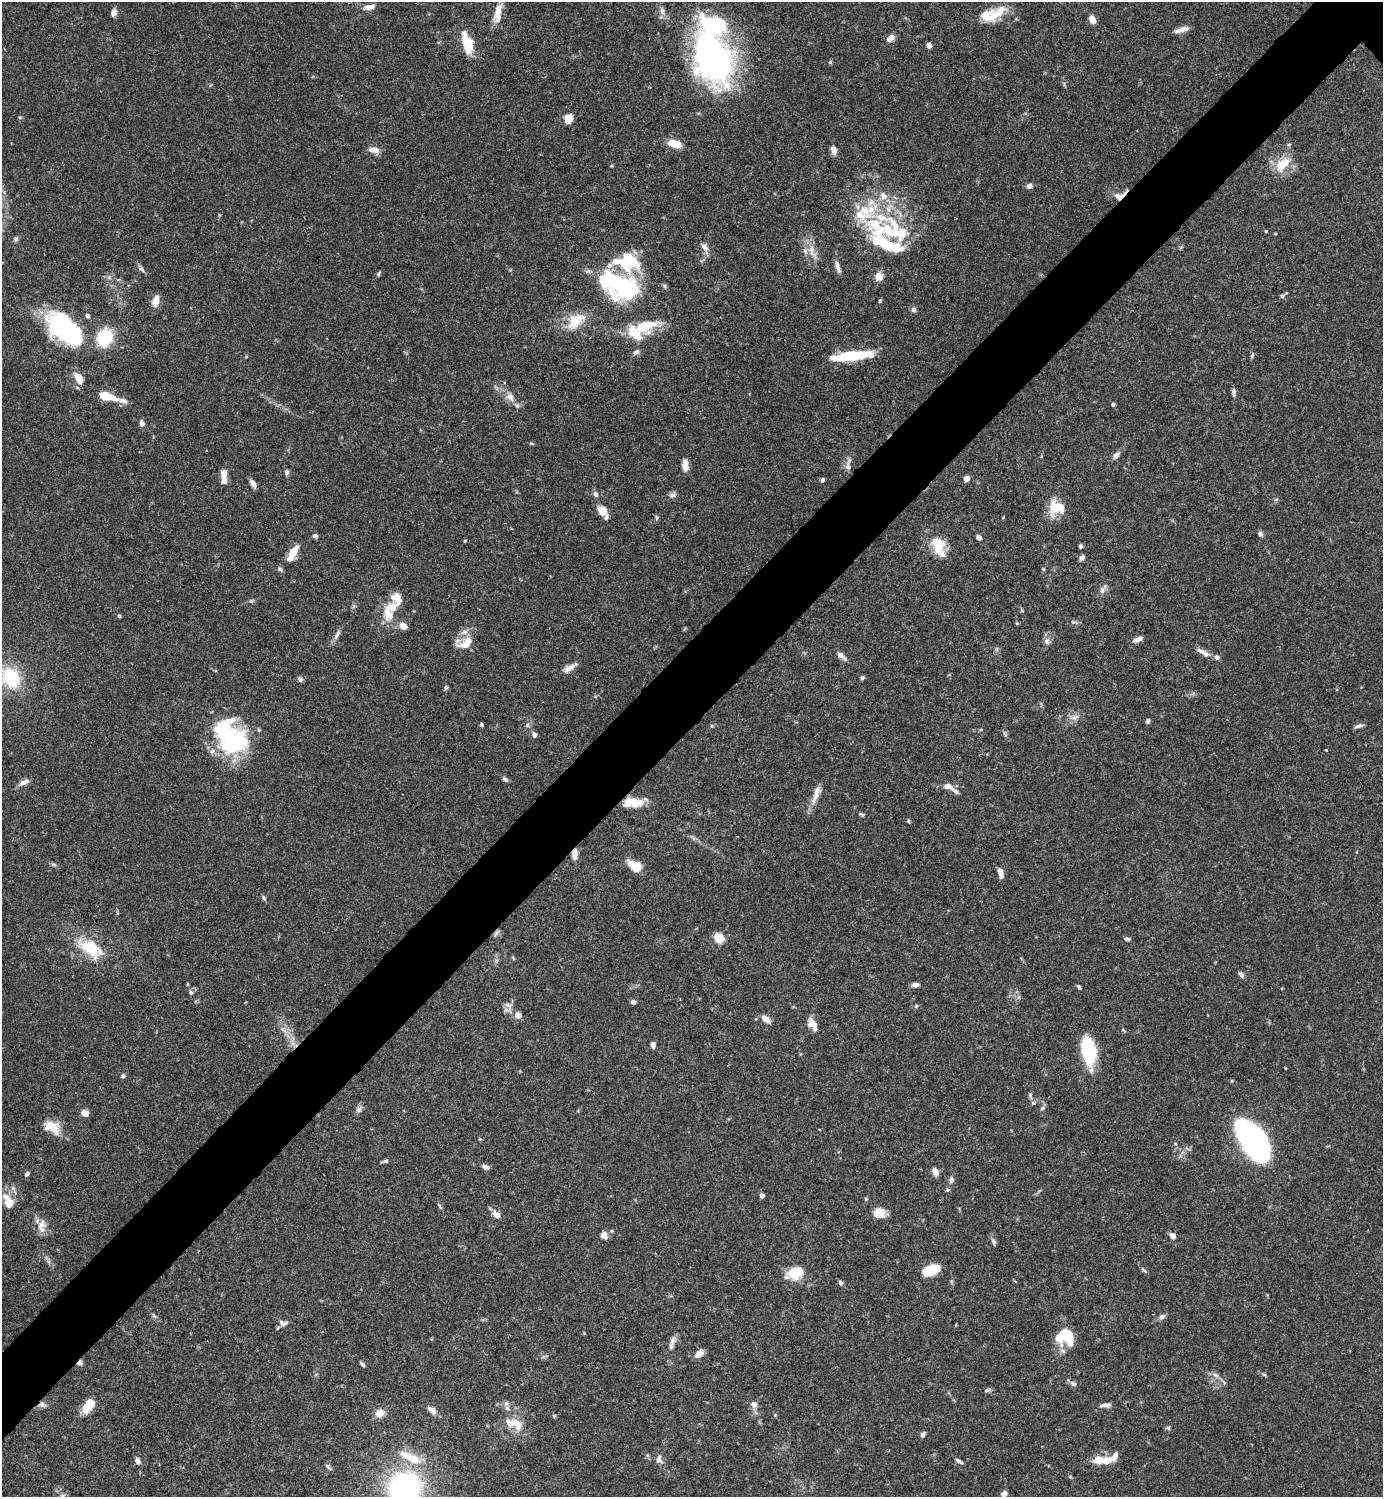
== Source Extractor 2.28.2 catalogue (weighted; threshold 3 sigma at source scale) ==
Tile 7 of 4 x 4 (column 3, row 2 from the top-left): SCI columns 3063-4443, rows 2991-4485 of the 5983 x 5983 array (HDU 1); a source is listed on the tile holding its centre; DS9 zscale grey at full resolution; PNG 1385 x 1499 px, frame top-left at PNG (2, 2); no overlay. Shown black and unused: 6% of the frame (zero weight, under 3 of 4 exposures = <1% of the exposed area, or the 3 px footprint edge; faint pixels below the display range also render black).
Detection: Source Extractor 2.28.2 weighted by HDU 2 'WHT'; one run over the whole footprint, this tile lists its part. Background 0.0659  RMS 0.0032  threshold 0.0144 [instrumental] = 3 sigma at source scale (4.5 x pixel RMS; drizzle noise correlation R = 1.50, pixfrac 1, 0.05/0.05 arcsec/px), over >= 5 px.
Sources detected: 214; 6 inside a brighter object's white glare — not listed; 32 inside a brighter listed object's ellipse — not listed separately; the other 176 listed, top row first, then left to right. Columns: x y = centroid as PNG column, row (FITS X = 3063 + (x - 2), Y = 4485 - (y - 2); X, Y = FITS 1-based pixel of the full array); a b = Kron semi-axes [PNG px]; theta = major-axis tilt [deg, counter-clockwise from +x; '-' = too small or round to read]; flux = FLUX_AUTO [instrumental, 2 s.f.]
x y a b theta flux
369 7 15 6 12 2.1
662 11 10 6 -70 1.4
113 13 7 5 68 1.9
498 13 27 10 80 4.5
993 16 37 12 38 7.5
1092 19 8 5 -69 3.3
1181 30 18 6 16 2.1
891 38 8 5 37 2.5
468 43 19 11 -79 9.1
929 45 4 4 - 2.5
712 59 63 44 -69 86
830 62 5 5 - 0.41
568 119 8 7 - 4.2
675 144 14 7 -12 5.5
374 150 14 8 -8 2.4
834 150 11 6 -77 1.6
1282 165 27 14 45 6.9
1030 186 6 6 - 1.4
1120 196 16 7 25 3
875 224 42 27 -53 24
16 239 8 5 63 0.64
704 246 11 8 -50 1.7
811 249 10 8 -79 2.3
838 267 17 5 -74 1.8
141 269 11 5 -48 1
378 274 6 4 64 0.51
879 277 11 10 - 2.4
109 278 7 4 -19 0.65
620 285 45 35 -33 38
1282 296 5 5 - 0.54
156 301 13 7 72 3
880 301 5 4 - 0.39
913 309 7 6 - 0.82
576 320 24 14 41 7.9
645 326 33 16 19 12
63 327 46 29 -51 34
104 337 17 14 70 15
636 352 10 5 37 0.91
1252 355 8 4 64 0.55
852 356 41 8 6 19
79 379 12 7 -58 4.3
1234 392 10 5 -81 1.1
107 396 18 7 -14 8.6
510 397 15 10 -52 2.9
1113 404 4 4 - 0.6
142 424 7 5 -79 1.2
1116 455 9 6 48 1.4
685 465 11 6 -84 3.4
848 466 11 7 -84 1.5
286 472 7 6 - 0.85
224 473 7 5 -83 3.1
967 479 6 6 - 1.6
822 480 5 5 - 0.78
253 483 9 5 -61 1.6
595 494 8 6 -45 1.1
672 495 10 7 22 1.1
1057 508 18 16 -5 7.9
602 510 14 9 -42 3.4
656 518 7 3 -89 0.51
1260 534 7 6 - 0.93
315 536 6 5 - 0.81
979 537 4 4 - 1.9
1080 546 5 4 - 0.71
939 548 26 16 -79 7.1
293 553 21 8 62 5.6
1082 558 7 5 48 1
280 569 7 5 -59 0.69
1043 569 6 4 -71 0.36
1102 590 10 6 80 1.3
397 598 15 11 -74 4.2
251 601 5 5 - 0.52
389 614 21 15 -67 6
119 616 5 4 - 0.49
1073 622 5 5 - 0.47
337 635 18 5 64 1.4
1137 639 12 5 21 1.8
1047 641 9 8 - 1.3
466 643 21 12 35 5.3
996 649 6 4 70 0.5
1204 653 20 6 -30 2.2
840 655 12 7 -38 1.5
569 668 18 6 35 2.4
11 677 21 15 -56 19
862 678 5 5 - 0.65
300 679 7 5 -45 0.76
446 687 6 5 - 0.53
1075 717 11 7 29 1.7
1148 721 7 5 71 0.65
481 725 4 4 - 0.56
527 725 6 5 - 0.61
1359 726 12 4 15 1
534 735 6 5 - 1.3
233 738 33 22 22 22
505 779 8 5 -31 0.76
24 782 14 6 25 1.6
950 787 22 7 -30 3.1
816 793 24 8 69 3.2
634 802 24 10 -2 6
861 814 8 4 -27 0.51
908 821 5 4 - 0.4
575 854 11 5 85 2.9
635 866 12 8 -30 7.9
1001 873 11 5 -76 2.2
264 898 6 5 - 0.62
496 933 8 4 53 0.7
719 938 10 9 - 4.6
1127 939 6 5 - 0.82
91 948 33 16 -33 14
1241 974 7 5 -51 1
915 985 7 5 9 1.5
1079 987 6 4 -54 0.59
191 993 6 5 - 0.68
633 1002 7 5 -7 0.87
508 1005 12 7 -29 1.4
916 1006 6 4 71 0.37
518 1015 10 9 - 1.7
766 1019 11 7 -34 2.4
812 1024 17 8 -59 2.8
653 1045 7 5 -87 1.1
1088 1050 21 9 -77 35
123 1076 6 6 - 0.67
1033 1103 6 5 - 0.56
1042 1108 7 5 44 0.62
359 1110 7 7 - 1.1
85 1113 7 6 - 2.5
52 1127 21 13 -31 5.8
1254 1142 35 17 -57 130
385 1161 8 4 11 0.74
485 1167 10 6 -24 1.1
935 1171 7 6 - 2.5
27 1174 7 5 48 0.69
951 1180 9 6 83 1.1
762 1196 4 4 - 1.6
866 1199 5 4 - 0.44
8 1203 15 13 80 3.8
879 1213 13 12 - 4
497 1215 12 7 -42 2.1
42 1226 21 10 81 3.2
604 1235 8 7 - 2.1
1173 1235 7 6 - 1.5
993 1241 11 5 -65 0.86
930 1270 16 9 18 9.5
1144 1270 8 4 -34 0.57
796 1273 18 11 20 8.8
840 1283 6 4 -75 0.83
154 1316 9 3 -45 0.57
1162 1317 8 6 34 1.1
285 1323 13 5 34 1.1
1068 1337 23 18 14 8.7
672 1341 14 9 67 1.8
699 1354 11 7 36 2.2
80 1363 7 6 - 0.9
363 1364 7 4 -53 0.69
1215 1375 12 5 -25 1.3
1073 1384 9 6 -32 0.98
987 1390 9 4 24 0.62
754 1404 9 8 - 1.5
42 1405 10 7 -21 1.2
89 1405 13 7 55 9.4
1104 1405 14 5 10 1.3
507 1408 7 6 - 1
432 1410 14 7 -39 1.9
380 1413 11 9 14 3
756 1413 7 4 -19 0.6
554 1416 5 4 - 0.45
514 1424 28 13 -20 5.8
923 1434 6 4 60 0.92
1115 1456 10 6 70 1.9
659 1459 12 8 -80 1.7
1099 1460 13 11 15 4
138 1461 9 6 -71 1.1
959 1461 11 4 -28 0.85
328 1467 10 4 -44 0.73
1070 1477 5 3 - 0.28
405 1487 34 32 -10 58
1004 1494 7 6 - 1.4
Overlapping masked pixels (flux is a lower limit): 5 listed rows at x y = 1120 196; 575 854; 496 933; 80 1363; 42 1405
Isophote crosses this tile's border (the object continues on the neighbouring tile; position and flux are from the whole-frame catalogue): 1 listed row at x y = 405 1487